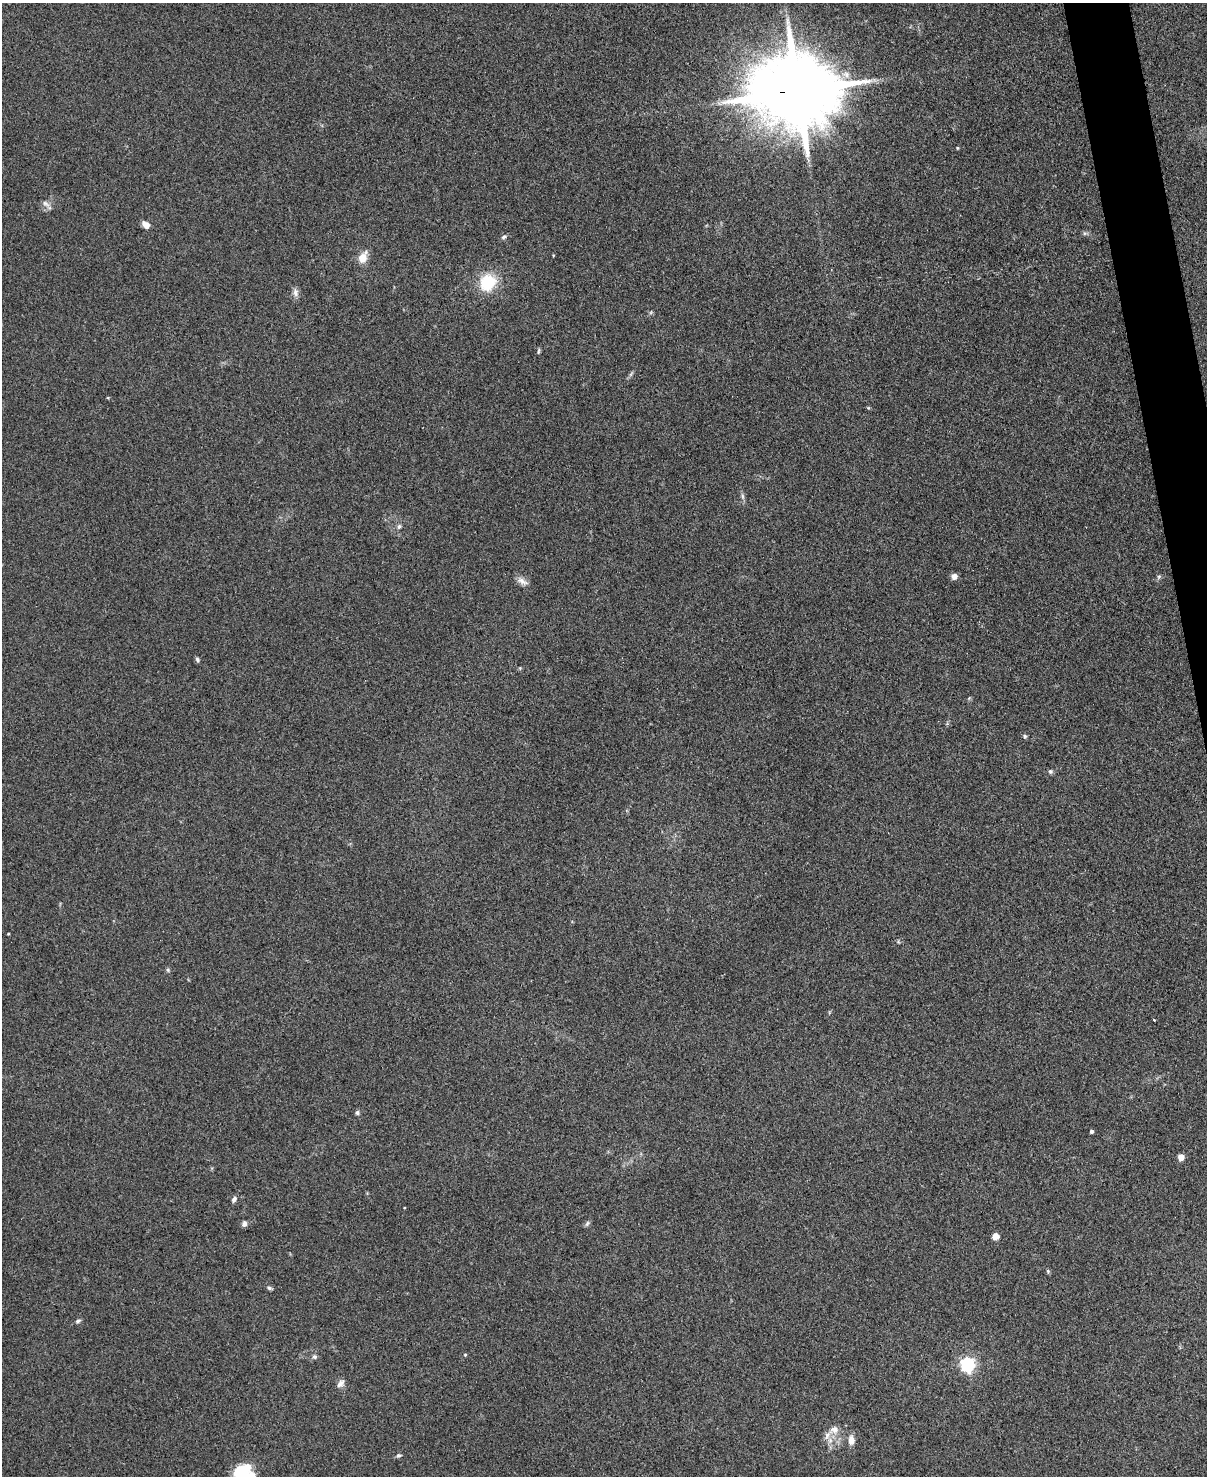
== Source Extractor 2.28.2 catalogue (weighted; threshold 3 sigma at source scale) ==
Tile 6 of 4 x 3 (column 2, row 2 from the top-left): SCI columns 1214-2418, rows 1613-3086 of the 4836 x 4812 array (HDU 1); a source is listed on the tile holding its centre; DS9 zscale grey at full resolution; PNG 1209 x 1478 px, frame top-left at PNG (2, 3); no overlay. Shown black and unused: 2% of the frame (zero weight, under 3 of 4 exposures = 1% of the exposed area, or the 3 px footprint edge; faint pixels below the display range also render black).
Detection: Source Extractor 2.28.2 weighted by HDU 2 'WHT'; one run over the whole footprint, this tile lists its part. Background 0.349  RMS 0.01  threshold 0.045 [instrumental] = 3 sigma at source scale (4.5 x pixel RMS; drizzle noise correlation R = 1.50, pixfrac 1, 0.05/0.05 arcsec/px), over >= 5 px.
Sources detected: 38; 1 inside a brighter listed object's ellipse — not listed separately; the other 37 listed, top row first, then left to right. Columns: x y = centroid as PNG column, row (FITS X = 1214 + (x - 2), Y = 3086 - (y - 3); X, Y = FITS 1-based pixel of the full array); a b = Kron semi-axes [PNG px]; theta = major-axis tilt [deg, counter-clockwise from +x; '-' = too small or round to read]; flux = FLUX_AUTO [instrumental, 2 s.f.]
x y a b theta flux
798 91 27 18 3 17000
46 204 12 5 -36 3.5
146 225 7 5 -43 9.4
504 237 8 5 27 2.4
553 255 4 3 - 0.72
363 258 14 11 64 10
488 282 10 9 - 62
295 292 12 7 -83 4.4
538 351 8 3 79 1.4
742 496 7 4 -88 2
399 526 6 5 - 2.1
954 576 7 7 - 4.7
1159 576 6 4 19 1.5
522 581 16 7 -31 5.9
197 659 7 5 -73 1.7
1025 736 6 5 - 1.5
1050 771 6 6 - 1.9
8 934 4 2 - 0.87
168 970 5 4 - 1.4
1154 1020 3 2 - 0.94
357 1113 6 4 77 1.9
1091 1131 4 3 - 2.1
1181 1157 5 4 - 15
234 1199 7 5 56 2.9
244 1224 7 6 - 3.2
587 1224 8 4 54 2
995 1236 5 5 - 21
1048 1271 5 5 - 1.3
269 1288 7 4 -27 1.9
78 1321 7 4 21 2
465 1355 4 4 - 1.1
314 1357 6 6 - 2.2
968 1364 6 6 - 260
341 1383 12 7 47 4.5
834 1430 14 10 21 8.4
851 1440 10 7 -89 8.1
399 1455 7 5 10 2
Overlapping masked pixels (flux is a lower limit): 1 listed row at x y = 798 91